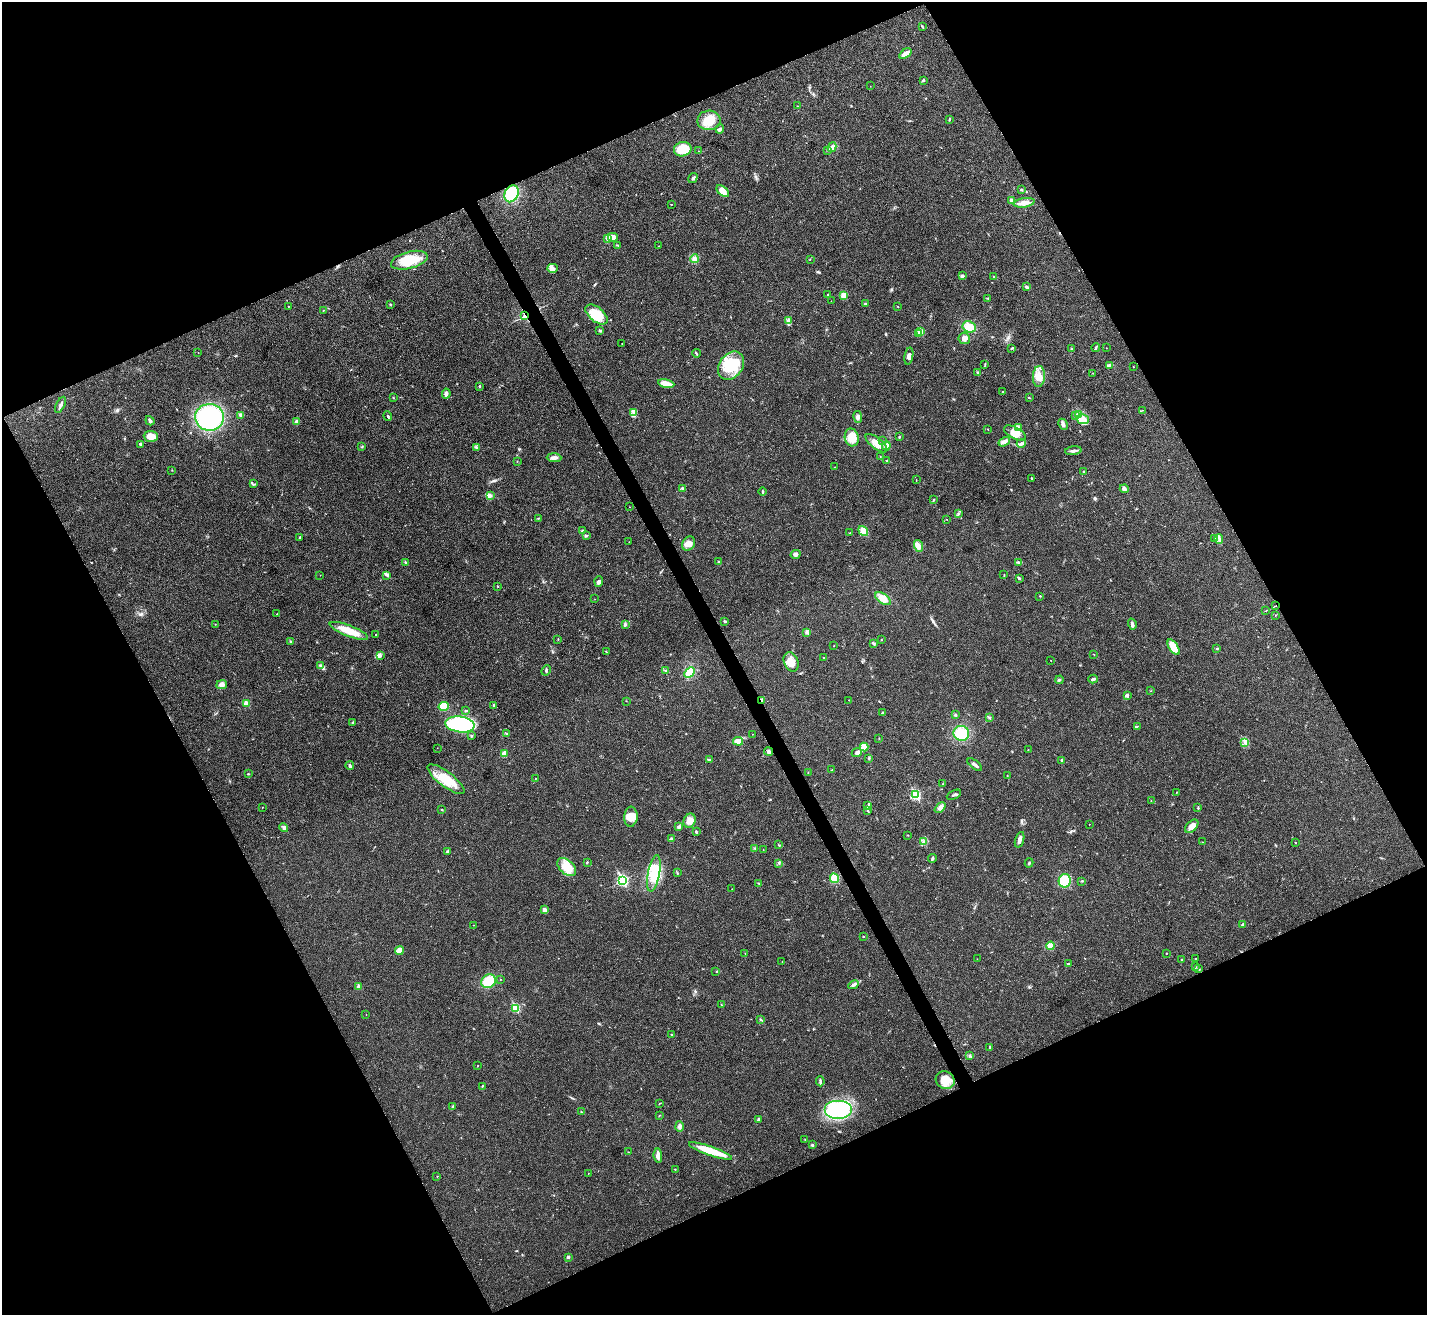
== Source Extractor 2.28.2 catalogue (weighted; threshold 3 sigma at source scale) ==
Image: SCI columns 3-5700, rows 157-5405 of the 5705 x 5696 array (HDU 1 of 3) = the unmasked area's bounding box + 8 px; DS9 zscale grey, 4 x 4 block average (1 PNG px = mean of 4 x 4 image px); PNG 1429 x 1317 px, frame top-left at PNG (2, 2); each listed source drawn as its Kron ellipse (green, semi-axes under 4 px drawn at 4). Shown black and unused: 46% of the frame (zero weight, under 3 of 4 exposures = <1% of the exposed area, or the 3 px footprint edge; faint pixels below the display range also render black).
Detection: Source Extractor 2.28.2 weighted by HDU 2 'WHT'. Background 0.0219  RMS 0.0042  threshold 0.0191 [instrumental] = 3 sigma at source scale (4.5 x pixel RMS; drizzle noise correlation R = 1.50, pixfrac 1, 0.05/0.05 arcsec/px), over >= 5 px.
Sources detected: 317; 1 inside a brighter object's white glare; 1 cosmic-ray / hot-pixel residue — neither listed nor drawn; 3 coinciding with a brighter row at this scale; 16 inside a brighter listed object's ellipse — not listed separately; the other 296 listed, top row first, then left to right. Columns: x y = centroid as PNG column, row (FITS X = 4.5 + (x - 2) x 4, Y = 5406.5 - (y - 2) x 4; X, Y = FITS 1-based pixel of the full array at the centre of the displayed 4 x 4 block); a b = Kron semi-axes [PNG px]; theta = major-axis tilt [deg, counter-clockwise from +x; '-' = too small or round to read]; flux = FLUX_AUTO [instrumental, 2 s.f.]
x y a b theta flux
922 27 3 2 - 2.3
905 54 7 3 35 17
923 80 3 2 - 4
870 86 2 2 - 0.4
797 106 2 2 - 1.1
709 120 11 9 2 47
949 120 3 2 - 2.3
720 129 4 3 - 4.5
832 147 5 4 - 8.2
683 149 9 7 12 66
828 150 3 2 - 2
698 151 2 2 - 0.97
693 178 5 3 - 4.3
1021 190 2 2 - 3.5
723 191 7 4 -45 22
512 194 9 6 63 110
1011 200 3 3 - 4
1024 203 10 4 9 18
672 204 2 2 - 0.8
613 237 5 4 - 12
607 238 2 2 - 21
618 245 2 2 - 1.3
658 246 2 2 - 0.65
694 259 4 4 - 7.8
810 259 2 2 - 1
409 260 19 8 14 65
553 268 5 4 - 10
962 276 4 3 - 3.4
993 276 2 2 - 0.91
1026 287 4 2 - 4.5
828 295 2 2 - 4.4
843 295 2 2 - 32
988 298 2 2 - 1.5
831 301 2 2 - 0.51
390 304 2 2 - 2.9
865 304 2 2 - 2.3
288 306 2 2 - 2.1
898 307 2 2 - 0.91
324 310 2 2 - 0.93
597 314 13 7 -39 58
525 316 3 2 - 3
788 321 2 2 - 2
969 327 7 5 -25 30
600 331 2 2 - 8.6
921 332 2 2 - 77
919 333 2 2 - 8.9
964 338 6 5 - 11
622 343 2 2 - 0.74
1096 347 4 2 - 2.8
1012 348 4 2 - 1.8
1106 348 2 2 - 0.62
1071 349 2 2 - 8.8
198 352 2 2 - 0.63
696 353 4 2 - 2.4
909 356 9 3 80 8.5
985 364 2 2 - 1.3
1109 365 2 2 - 2.3
731 366 15 11 54 73
1133 367 2 2 - 0.82
978 372 2 2 - 1.8
1093 373 2 2 - 1.2
1039 376 10 6 87 22
666 383 8 3 -10 36
480 386 2 2 - 5.4
1002 392 2 2 - 1.1
446 394 5 3 - 7.7
393 397 2 2 - 1.4
1029 398 3 2 - 1.8
61 405 9 2 63 7.3
1142 410 2 2 - 0.94
633 413 4 2 - 3.8
1078 414 3 2 - 2.7
241 415 4 3 - 5
1075 415 2 2 - 0.74
388 416 5 2 - 3.4
209 417 14 13 - 310
858 417 6 4 -78 7.1
1083 419 6 4 -11 15
150 421 5 3 - 5.1
296 422 4 2 - 7.3
1063 424 6 3 -64 5.9
1018 427 3 3 - 3.9
988 429 2 2 - 0.96
1015 433 12 6 -27 23
151 436 7 5 -4 26
852 437 9 7 -76 43
899 437 3 2 - 1.7
882 440 2 2 - 0.52
1004 442 6 3 34 8.7
876 443 13 5 -38 23
1021 443 5 3 - 6.3
140 444 4 2 - 3.1
362 446 2 2 - 1.5
886 446 4 4 - 16
476 447 2 2 - 0.92
1073 451 8 2 6 8.1
880 456 2 2 - 0.91
554 458 7 3 -3 9.4
517 461 2 2 - 1.1
887 461 3 2 - 1.9
835 467 2 2 - 0.6
172 470 2 2 - 0.87
1084 471 2 2 - 2.9
1031 478 2 2 - 1.5
916 480 2 2 - 0.75
253 484 3 2 - 2.8
682 488 3 3 - 3.2
1124 489 4 4 - 6.6
763 492 4 2 - 2.4
490 496 2 2 - 1.7
934 500 3 2 - 2
629 507 2 2 - 0.6
959 514 2 2 - 1.3
539 518 2 2 - 1.3
947 519 2 2 - 1
582 531 2 2 - 1.9
863 531 5 4 - 22
850 533 2 2 - 0.61
586 535 3 2 - 2.6
300 537 3 2 - 2.3
1215 539 2 2 - 0.58
1219 539 5 2 - 3.8
629 542 2 2 - 0.65
688 544 7 6 - 17
919 546 6 4 -72 12
796 554 5 4 - 6.6
406 562 2 2 - 2.1
719 562 3 2 - 3
1019 562 2 2 - 1.4
320 575 2 2 - 0.6
387 575 2 2 - 2.5
1004 575 3 2 - 1.4
1019 578 3 2 - 4
599 582 5 3 - 6
498 586 2 2 - 0.82
1040 596 2 2 - 1.2
595 599 2 2 - 0.75
883 599 9 5 -35 24
1275 606 4 2 - 1.8
1266 611 4 2 - 1.1
277 614 2 2 - 2.5
1275 615 2 2 - 0.68
725 621 4 2 - 2.2
215 624 2 2 - 0.84
625 624 2 2 - 2.3
1132 624 6 2 -74 7.9
349 631 20 5 -21 44
807 632 3 3 - 4.2
376 634 2 2 - 1
558 639 2 2 - 1.2
881 640 2 2 - 1
290 641 2 2 - 0.89
873 643 3 2 - 2.7
834 646 2 2 - 0.66
1174 647 9 4 -57 50
1217 648 3 2 - 1.8
606 652 3 2 - 1.5
1094 654 2 2 - 1.1
380 656 4 2 - 3.2
824 658 2 2 - 1.7
1051 660 2 2 - 0.8
791 662 10 7 -66 23
320 665 3 3 - 5.7
546 670 5 2 - 2.9
666 671 4 2 - 2
690 672 6 4 46 38
1093 679 4 3 - 4.7
1059 680 4 2 - 3.4
222 685 5 4 - 12
1150 691 2 2 - 0.78
1127 696 4 2 - 3.4
762 700 4 2 - 3.5
849 700 2 2 - 1.3
626 701 2 2 - 0.76
246 703 2 2 - 48
494 705 3 2 - 3.6
444 706 5 4 - 56
465 710 2 2 - 1.7
882 713 3 2 - 2.5
955 715 3 2 - 2.8
989 718 3 2 - 1.2
353 722 3 2 - 1.7
460 724 14 8 -8 340
1137 727 2 2 - 0.88
961 733 8 7 - 77
506 734 3 2 - 1.9
753 734 2 2 - 0.51
471 736 3 2 - 2.6
879 738 2 2 - 0.64
738 741 5 3 - 25
1245 742 3 2 - 4
864 747 4 3 - 36
437 748 2 2 - 0.5
1028 750 2 2 - 0.82
769 751 4 3 - 5.3
857 753 5 3 - 6.2
504 754 4 3 - 20
869 758 3 2 - 2.3
709 760 2 2 - 0.9
1062 760 2 2 - 2.5
975 765 9 2 -39 7
350 766 4 2 - 5.2
832 770 3 2 - 1.4
808 772 2 2 - 0.66
248 774 2 2 - 2
1007 776 2 2 - 0.97
535 778 2 2 - 0.76
446 779 22 7 -37 57
943 784 2 2 - 0.77
1177 792 2 2 - 0.72
915 795 3 2 - 280
954 795 7 2 27 4.3
1151 801 2 2 - 0.51
868 806 3 2 - 3
262 807 2 2 - 0.71
1198 807 3 2 - 1.7
940 808 6 4 44 11
442 810 3 2 - 1.8
868 811 3 2 - 2.2
631 817 10 6 85 23
690 821 7 6 - 16
1089 824 2 2 - 0.59
1192 826 8 5 46 18
284 827 5 3 - 4.7
678 827 3 3 - 3.8
696 832 3 2 - 3
908 835 2 2 - 1
671 839 3 2 - 2.1
1020 840 8 3 71 9.1
923 842 3 2 - 3.2
1202 842 2 2 - 0.55
1295 843 2 2 - 1.2
778 844 2 2 - 0.7
755 848 3 2 - 2.4
763 850 2 2 - 0.74
447 851 3 2 - 3
932 858 4 2 - 3.2
587 862 2 2 - 1.3
779 863 2 2 - 1.8
1029 863 5 2 - 2.2
567 867 11 7 -43 41
654 873 18 6 79 46
677 873 2 2 - 1.5
835 878 5 4 - 42
622 880 3 2 - 380
1065 881 7 6 - 55
1082 881 3 2 - 1.9
759 883 3 2 - 1.8
732 889 2 2 - 0.79
544 910 4 3 - 7.2
1243 924 3 2 - 3.4
473 925 2 2 - 0.8
863 936 2 2 - 2.8
1051 946 4 4 - 24
399 951 4 4 - 24
745 953 2 2 - 0.57
1166 953 2 2 - 0.68
1195 958 2 2 - 1.1
977 959 2 2 - 0.55
1181 960 2 2 - 1.9
782 961 2 2 - 0.57
1068 964 3 2 - 2.1
1195 967 3 2 - 2.2
1199 969 3 2 - 2.3
716 972 2 2 - 0.98
500 979 2 2 - 0.74
488 981 7 6 - 71
853 985 5 2 - 4.5
359 987 2 2 - 28
721 1005 2 2 - 1.5
515 1008 2 2 - 190
366 1015 2 2 - 0.47
760 1020 2 2 - 0.95
671 1035 2 2 - 1.5
990 1047 3 2 - 2.6
970 1055 2 2 - 1.1
478 1066 2 2 - 1.3
945 1080 10 8 -27 33
820 1081 5 2 - 3.8
482 1086 3 2 - 1.6
659 1103 2 2 - 0.76
453 1106 4 2 - 3
839 1109 14 9 0 160
581 1112 2 2 - 1.2
660 1115 2 2 - 1
759 1119 3 3 - 4.6
679 1127 5 4 - 6.8
805 1139 2 2 - 1.2
812 1145 2 2 - 7.8
710 1151 23 4 -19 68
628 1152 3 2 - 0.97
658 1156 7 3 -85 14
675 1169 2 2 - 1.1
588 1173 2 2 - 0.7
437 1176 2 2 - 1
568 1257 2 2 - 8.6
Overlapping masked pixels (flux is a lower limit): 3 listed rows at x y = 525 316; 1275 606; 762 700
Diffuse or blended objects may show on this block-average render without a row.